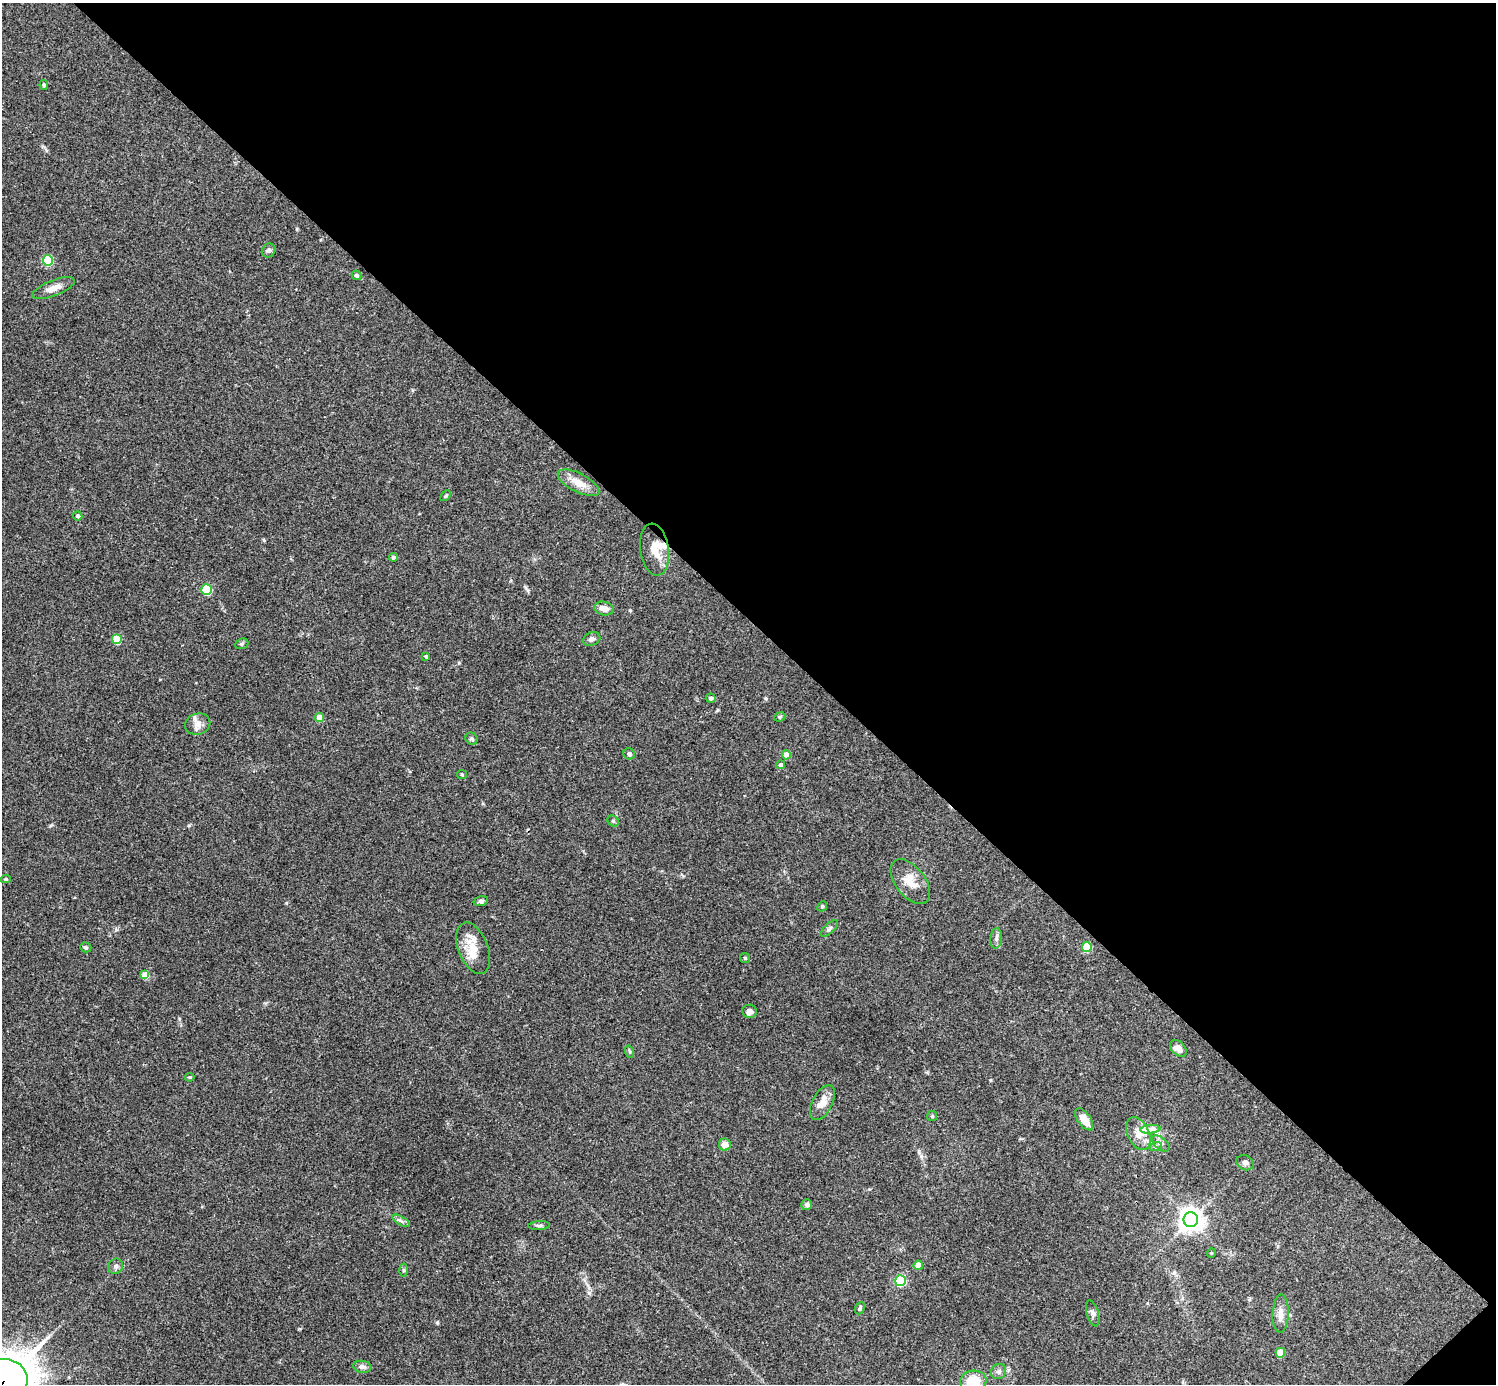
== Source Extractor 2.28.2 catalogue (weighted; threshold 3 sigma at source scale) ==
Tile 8 of 4 x 4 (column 4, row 2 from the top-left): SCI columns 4488-5981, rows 2924-4305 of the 5988 x 5988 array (HDU 1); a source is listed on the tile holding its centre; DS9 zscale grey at full resolution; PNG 1498 x 1386 px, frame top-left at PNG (2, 3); each listed source drawn as its Kron ellipse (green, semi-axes under 4 px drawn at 4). Shown black and unused: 45% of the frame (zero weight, under 3 of 4 exposures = <1% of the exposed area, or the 3 px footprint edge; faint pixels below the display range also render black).
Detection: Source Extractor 2.28.2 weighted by HDU 2 'WHT'; one run over the whole footprint, this tile lists its part. Background 0.0754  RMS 0.0055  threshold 0.0247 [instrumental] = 3 sigma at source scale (4.5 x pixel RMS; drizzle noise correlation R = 1.50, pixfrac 1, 0.05/0.05 arcsec/px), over >= 5 px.
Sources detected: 69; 2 inside a brighter listed object's ellipse — not listed separately; the other 67 listed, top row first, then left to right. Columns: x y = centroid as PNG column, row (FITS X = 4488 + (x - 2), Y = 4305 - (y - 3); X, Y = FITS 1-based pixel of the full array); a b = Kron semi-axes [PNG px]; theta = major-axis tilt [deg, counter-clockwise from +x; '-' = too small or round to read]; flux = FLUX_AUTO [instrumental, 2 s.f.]
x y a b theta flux
44 85 5 4 - 0.63
269 250 7 6 - 1.4
48 260 5 5 - 34
357 275 5 4 - 1.1
54 288 22 7 21 4.7
579 483 23 9 -27 7.2
446 496 6 3 46 0.62
78 516 4 4 - 1.4
655 550 26 14 -82 9.8
393 557 4 4 - 0.9
206 590 5 5 - 27
604 608 10 6 -12 3.9
117 639 5 5 - 18
592 639 9 6 19 2
242 644 7 5 21 0.84
426 656 4 4 - 0.8
711 698 5 4 - 1.1
780 717 6 4 23 0.83
319 718 4 4 - 7.2
198 724 13 10 13 3.9
472 739 6 5 - 1
629 754 6 5 - 1.4
786 755 4 4 - 5.6
781 765 4 4 - 1.8
462 774 5 4 - 0.61
613 821 6 5 - 0.92
6 879 5 4 - 0.72
910 882 26 14 -52 9.1
481 901 7 4 15 1.2
822 906 5 4 - 0.68
829 928 11 5 43 1.5
996 938 10 5 86 1.6
86 947 5 5 - 0.81
1087 947 5 5 - 18
473 948 27 15 -68 11
745 958 5 5 - 0.74
145 975 4 4 - 8
750 1011 7 6 - 2.9
1178 1048 10 6 -45 3.8
630 1052 6 4 -72 0.73
190 1077 5 3 - 0.51
822 1103 19 10 63 6.4
932 1116 5 5 - 0.75
1084 1119 12 6 -54 7.1
1150 1129 10 4 5 2
1138 1133 17 10 -65 6.3
1161 1143 10 5 -41 1.9
725 1145 6 6 - 4.9
1156 1146 6 4 19 0.97
1245 1163 9 7 -32 1.6
807 1205 5 5 - 1.7
1191 1220 7 7 - 460
401 1221 10 4 -30 1.3
539 1225 11 4 3 1.2
1211 1253 5 3 - 0.44
918 1265 4 4 - 5.5
116 1266 8 7 - 1.6
404 1270 6 4 -89 0.78
900 1281 5 5 - 45
860 1308 6 4 65 1
1093 1313 13 6 -74 1.9
1281 1313 19 8 87 4
1280 1353 5 5 - 11
362 1367 9 6 -9 2
999 1371 8 7 - 1.8
973 1381 13 10 5 11
2 1382 26 22 23 2100
Overlapping masked pixels (flux is a lower limit): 1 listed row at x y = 2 1382
Isophote crosses this tile's border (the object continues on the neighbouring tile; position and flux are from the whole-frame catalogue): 2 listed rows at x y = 973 1381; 2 1382
Unlisted compact peaks at least as high as the median listed source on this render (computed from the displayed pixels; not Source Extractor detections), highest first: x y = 589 1293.